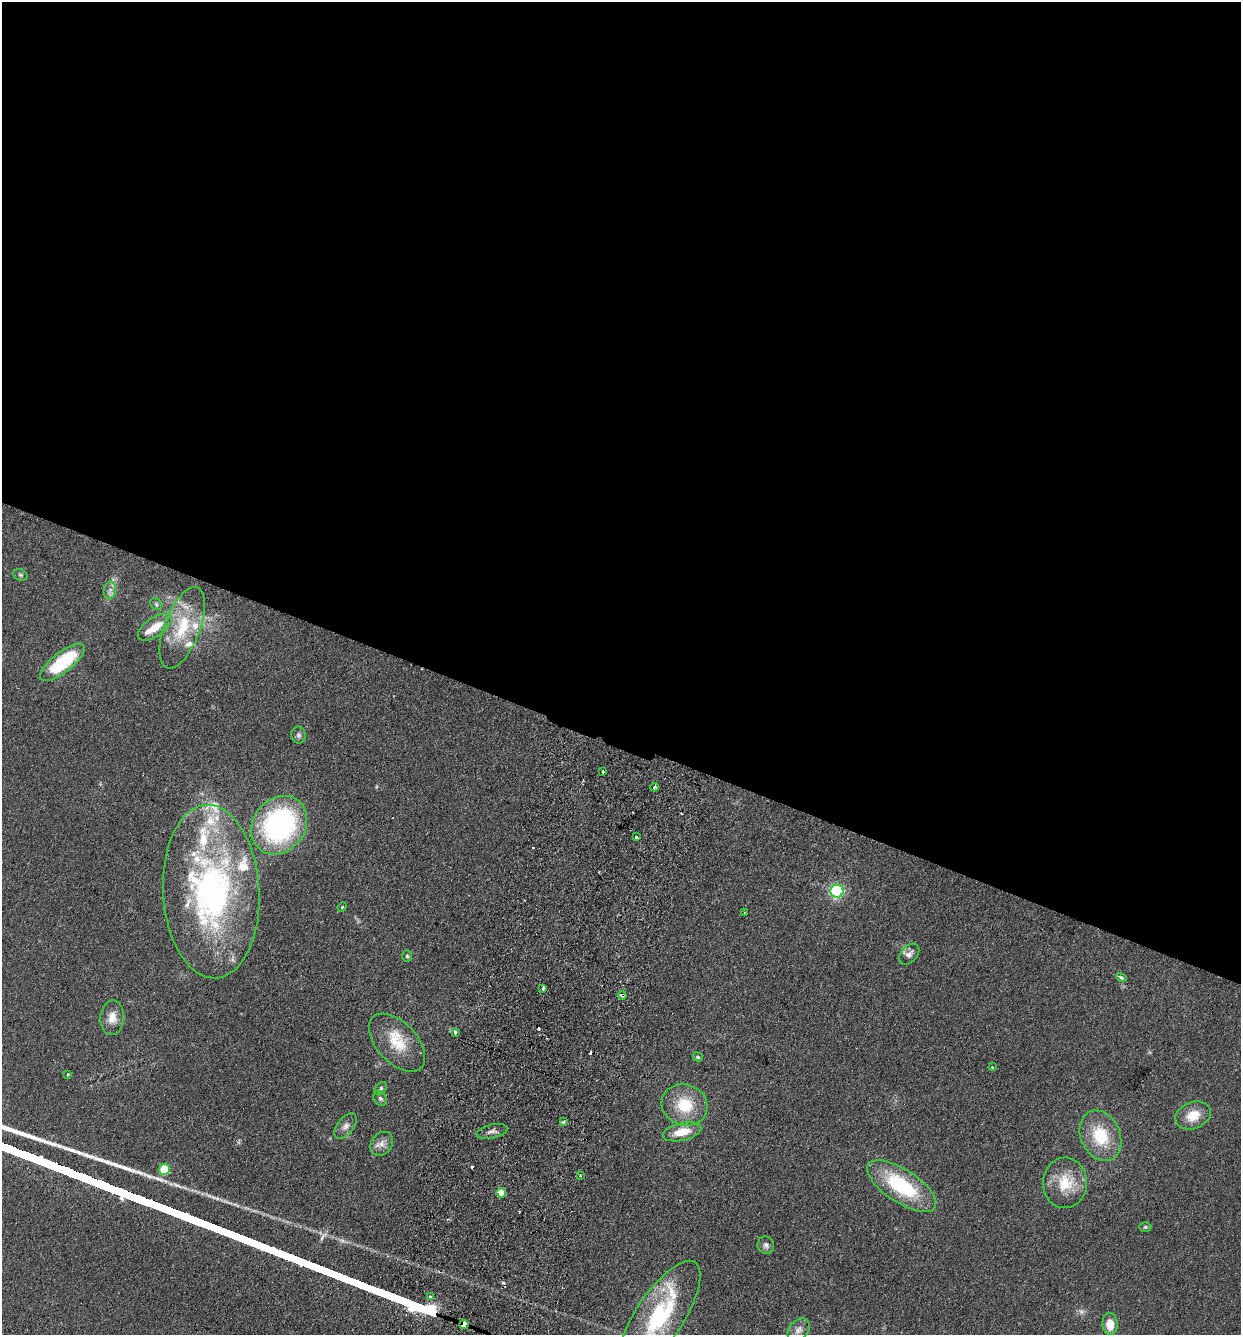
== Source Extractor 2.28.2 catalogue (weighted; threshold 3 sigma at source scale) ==
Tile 3 of 4 x 4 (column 3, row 1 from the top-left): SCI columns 2669-3907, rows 4020-5352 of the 5462 x 5375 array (HDU 1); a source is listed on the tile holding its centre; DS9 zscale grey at full resolution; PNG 1243 x 1337 px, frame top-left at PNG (2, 2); each listed source drawn as its Kron ellipse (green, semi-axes under 4 px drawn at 4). Shown black and unused: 56% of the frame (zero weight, under 2 of 3 exposures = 3% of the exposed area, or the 3 px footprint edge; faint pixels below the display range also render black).
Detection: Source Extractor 2.28.2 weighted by HDU 2 'WHT'; one run over the whole footprint, this tile lists its part. Background 0.127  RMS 0.008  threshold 0.0359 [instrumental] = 3 sigma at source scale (4.5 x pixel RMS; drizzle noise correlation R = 1.50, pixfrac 1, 0.05/0.05 arcsec/px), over >= 5 px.
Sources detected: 62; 1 too faint to see at this stretch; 5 cosmic-ray / hot-pixel residue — neither listed nor drawn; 8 inside a brighter listed object's ellipse — not listed separately; the other 48 listed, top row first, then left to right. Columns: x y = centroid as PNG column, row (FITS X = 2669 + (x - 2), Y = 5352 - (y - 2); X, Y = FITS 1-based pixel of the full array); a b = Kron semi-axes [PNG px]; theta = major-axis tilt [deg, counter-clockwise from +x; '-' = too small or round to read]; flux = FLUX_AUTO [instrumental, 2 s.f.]
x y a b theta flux
20 575 7 5 -21 1.4
110 590 9 6 80 3.5
156 604 6 5 - 1.5
155 627 19 9 35 14
182 628 43 18 69 37
62 662 27 10 38 54
298 735 8 7 - 2
603 771 3 2 - 1.2
655 787 4 3 - 1.5
279 825 31 26 52 140
636 837 3 3 - 2.6
837 891 6 6 - 110
211 892 87 48 -87 240
342 907 5 4 - 0.81
745 913 3 2 - 0.57
909 954 12 8 47 4.2
407 956 6 5 - 1.3
1121 977 5 4 - 2.1
543 988 3 3 - 1.4
622 995 4 3 - 2.7
112 1018 17 12 87 9.1
455 1033 4 3 - 4.7
397 1043 35 20 -47 25
698 1057 5 4 - 1.3
992 1067 3 3 - 0.86
68 1074 3 3 - 1.1
381 1089 7 5 53 1.7
380 1098 8 6 -56 1.7
685 1105 23 20 -20 27
1193 1116 18 13 21 14
564 1122 4 3 - 2.2
346 1126 15 8 53 4
492 1131 16 7 12 3.3
682 1132 19 9 13 15
1100 1136 26 19 -66 31
382 1144 13 10 52 5.5
165 1169 5 5 - 35
580 1175 3 2 - 1.1
1065 1183 25 22 89 23
902 1186 40 16 -33 61
501 1193 5 5 - 17
1145 1227 6 5 - 1.1
766 1245 9 8 - 2.8
430 1296 4 3 - 1.3
660 1316 65 24 57 81
464 1324 4 4 - 380
1110 1324 11 7 -85 12
799 1330 13 9 49 4.9
Overlapping masked pixels (flux is a lower limit): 2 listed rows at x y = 622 995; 464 1324
Isophote crosses this tile's border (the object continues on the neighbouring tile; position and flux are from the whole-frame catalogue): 1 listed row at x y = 660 1316